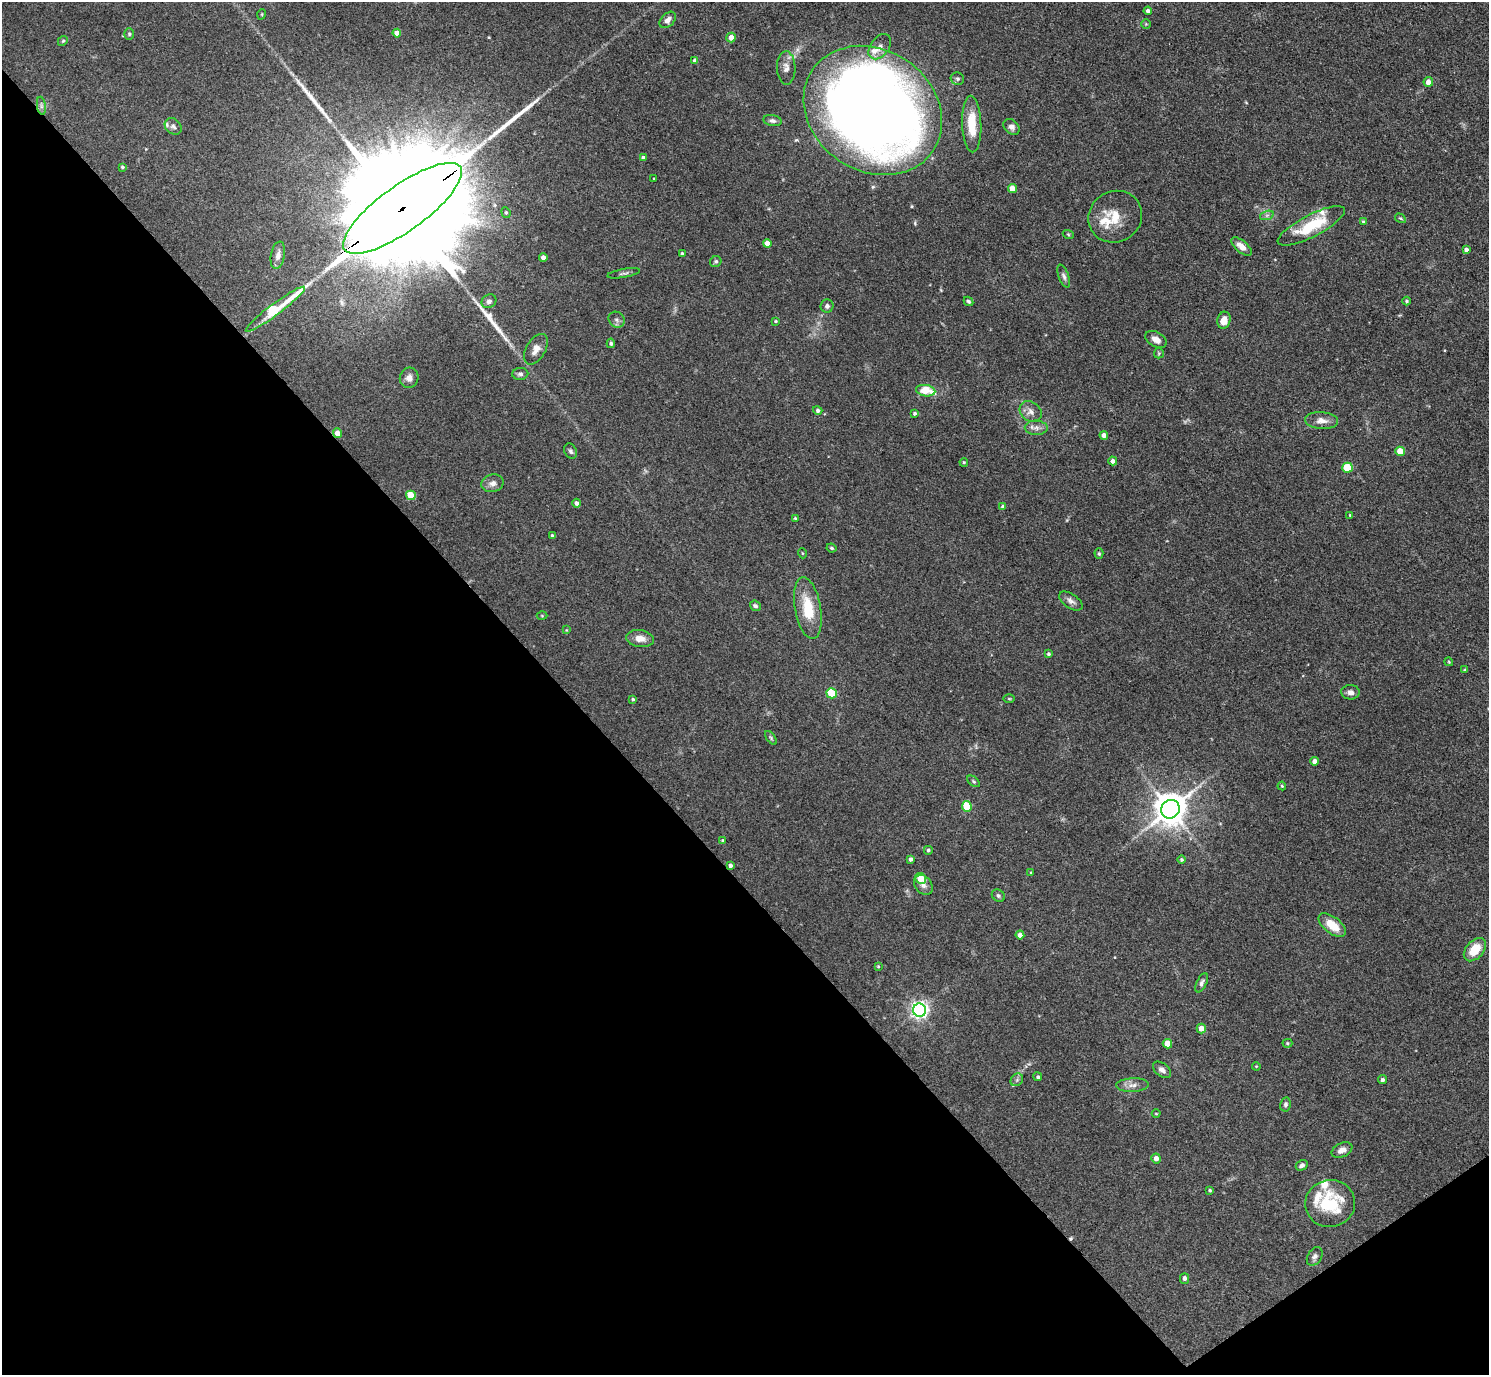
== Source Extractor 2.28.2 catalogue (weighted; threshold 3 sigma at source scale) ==
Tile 14 of 4 x 4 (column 2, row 4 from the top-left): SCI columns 1490-2976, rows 299-1671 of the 5953 x 5949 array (HDU 1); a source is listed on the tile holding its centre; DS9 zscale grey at full resolution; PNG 1491 x 1377 px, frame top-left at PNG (2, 2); each listed source drawn as its Kron ellipse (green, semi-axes under 4 px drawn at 4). Shown black and unused: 40% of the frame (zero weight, under 3 of 4 exposures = <1% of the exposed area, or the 3 px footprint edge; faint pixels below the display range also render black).
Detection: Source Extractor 2.28.2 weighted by HDU 2 'WHT'; one run over the whole footprint, this tile lists its part. Background 0.0829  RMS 0.0055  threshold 0.0246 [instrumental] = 3 sigma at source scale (4.5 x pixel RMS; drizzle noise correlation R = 1.50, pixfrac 1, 0.05/0.05 arcsec/px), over >= 5 px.
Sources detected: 142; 1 cosmic-ray / hot-pixel residue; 3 long thin detections or spike segments (spike, bleed or trail) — neither listed nor drawn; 9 inside a brighter listed object's ellipse — not listed separately; the other 129 listed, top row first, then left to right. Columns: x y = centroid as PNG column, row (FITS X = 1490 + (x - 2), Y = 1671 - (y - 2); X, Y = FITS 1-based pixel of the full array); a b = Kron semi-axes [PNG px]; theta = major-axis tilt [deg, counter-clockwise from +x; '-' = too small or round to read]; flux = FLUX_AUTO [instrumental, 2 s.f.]
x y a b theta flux
1148 11 4 4 - 1.6
262 14 5 3 - 0.49
668 20 10 6 46 2.4
1146 24 5 5 - 0.62
397 33 4 4 - 5.1
129 34 6 5 - 0.82
731 37 5 4 - 4.7
63 41 5 4 - 0.73
880 47 14 9 53 3.7
695 61 4 4 - 2.2
786 68 17 9 -88 3.9
957 79 7 6 - 1.2
1428 82 5 4 - 3.7
41 106 9 4 -82 1.5
873 110 73 60 -34 970
772 121 9 5 -10 1.7
972 124 28 9 -88 14
173 126 9 7 -42 1.9
1012 127 9 6 -41 2
643 158 4 4 - 2
122 167 4 3 - 0.73
654 179 3 2 - 0.45
1013 188 4 4 - 6.8
403 208 71 23 36 48000
506 212 5 4 - 0.83
1267 215 7 4 19 1.1
1115 217 27 25 30 15
1400 218 6 3 -30 0.61
1363 222 4 4 - 0.5
1311 226 37 11 27 22
1068 234 6 3 -19 0.59
767 243 4 4 - 3.7
1241 247 12 6 -40 4.6
1466 250 4 4 - 1.7
682 254 3 3 - 0.85
278 255 14 7 79 2.7
543 257 4 4 - 2.4
716 261 6 5 - 0.95
624 273 16 3 10 1.3
1064 276 12 5 -70 1.8
489 301 8 6 36 1.7
968 301 5 4 - 0.95
1407 301 4 3 - 0.75
827 306 7 6 - 1.6
275 309 36 6 37 39
617 320 8 7 - 1.8
1224 320 8 6 75 4.7
776 321 4 3 - 0.65
1156 339 11 7 -29 3.7
611 343 5 4 - 1.1
536 349 17 9 59 4.5
1159 353 5 5 - 0.69
520 374 8 6 4 1.5
409 378 10 9 - 3
926 391 10 5 -9 13
818 410 5 4 - 1.2
1031 412 12 9 -37 3.5
915 413 4 4 - 0.9
1321 420 16 8 -4 4.3
1036 428 11 7 -2 2.7
337 433 5 4 - 4.6
1104 435 4 4 - 2.6
571 451 8 6 -65 1.4
1400 451 5 4 - 10
1113 461 4 4 - 2.2
964 462 4 3 - 0.62
1347 468 5 5 - 19
492 483 11 9 15 3
411 495 5 4 - 13
576 503 4 4 - 1.7
1003 507 4 4 - 1.7
1350 515 4 3 - 0.5
795 518 3 3 - 0.81
552 536 4 3 - 0.9
831 548 5 3 - 0.73
802 553 5 3 - 0.41
1099 553 5 4 - 0.66
1071 601 13 7 -35 2.5
755 606 6 5 - 1.3
808 608 31 13 -80 18
542 616 5 3 - 0.51
566 630 3 3 - 0.35
640 639 14 8 -8 4.8
1049 654 4 4 - 1
1449 662 4 3 - 0.49
1465 670 4 3 - 0.52
1350 692 9 7 -3 2.4
832 693 5 5 - 22
633 699 4 4 - 0.8
1009 699 6 4 -1 0.57
771 738 8 4 -55 0.92
1314 761 4 4 - 2.4
974 781 7 4 -38 0.81
1282 786 4 4 - 0.64
967 806 5 5 - 19
1170 809 9 9 - 1000
723 841 4 3 - 0.78
928 850 4 4 - 0.78
911 859 4 3 - 1.5
1182 860 4 4 - 0.82
730 866 4 4 - 1.4
1031 873 3 3 - 0.45
921 878 5 5 - 9.2
923 885 11 8 -49 2.5
998 896 7 5 -39 1.2
1332 925 16 8 -38 11
1020 935 4 4 - 2.8
1475 950 13 8 49 11
878 966 4 4 - 0.51
1202 983 10 5 63 1.8
919 1010 6 6 - 220
1201 1028 5 4 - 4.6
1287 1043 5 4 - 0.69
1167 1044 5 4 - 6.2
1256 1066 4 3 - 0.41
1162 1070 10 6 -38 2.3
1038 1077 4 4 - 0.92
1017 1080 7 5 46 1.2
1382 1080 4 4 - 1.1
1132 1085 16 7 3 3.4
1285 1104 7 5 78 1.2
1156 1114 4 3 - 0.44
1342 1150 11 7 24 3.5
1156 1158 5 4 - 2.6
1302 1165 6 4 29 1.5
1210 1190 4 3 - 0.69
1330 1203 25 23 10 27
1315 1256 10 7 58 1.8
1185 1278 5 4 - 1.6
Overlapping masked pixels (flux is a lower limit): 2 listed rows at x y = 403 208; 337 433